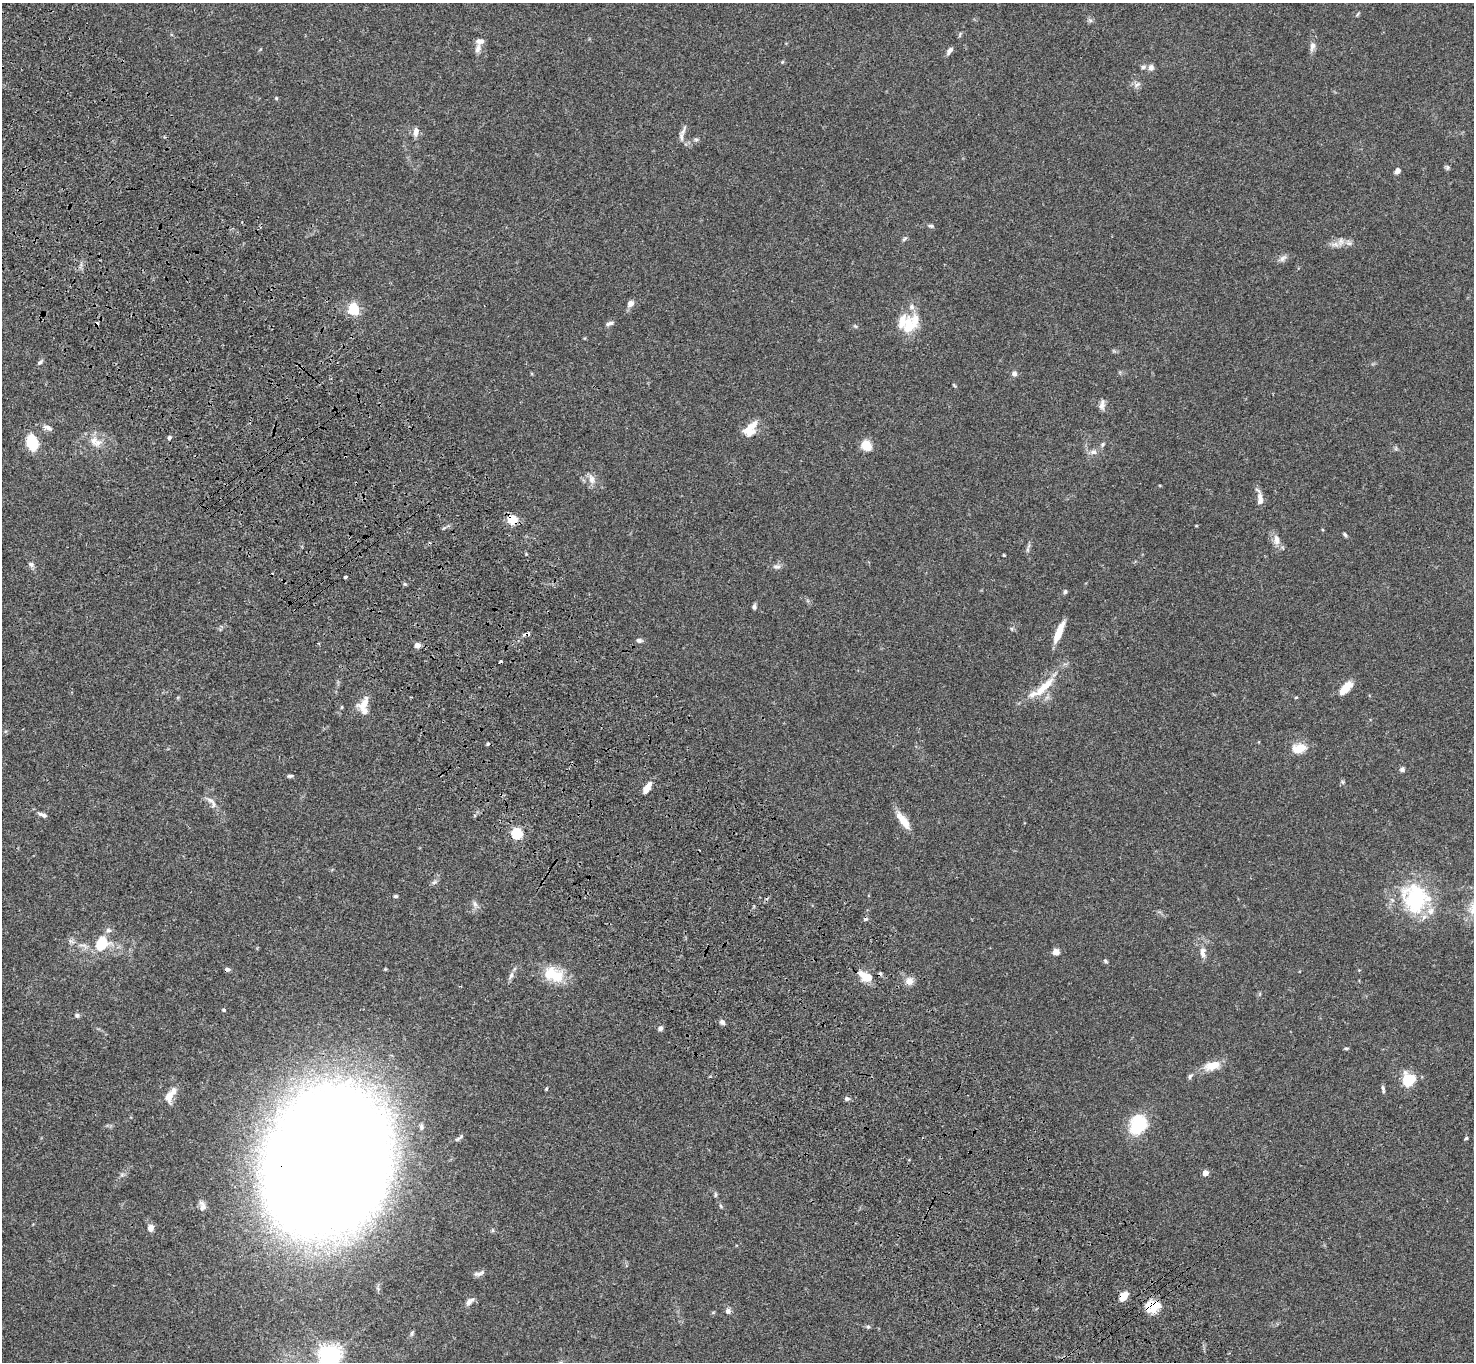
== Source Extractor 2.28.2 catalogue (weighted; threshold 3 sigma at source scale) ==
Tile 11 of 4 x 4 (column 3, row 3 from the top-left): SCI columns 3048-4519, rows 1741-3100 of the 6094 x 6064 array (HDU 1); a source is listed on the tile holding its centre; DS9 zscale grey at full resolution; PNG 1476 x 1364 px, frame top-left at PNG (2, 3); no overlay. Shown black and unused: <1% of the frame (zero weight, under 3 of 4 exposures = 6% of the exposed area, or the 3 px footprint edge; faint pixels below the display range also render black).
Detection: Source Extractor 2.28.2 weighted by HDU 2 'WHT'; one run over the whole footprint, this tile lists its part. Background 0.0621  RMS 0.0055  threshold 0.0245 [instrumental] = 3 sigma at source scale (4.5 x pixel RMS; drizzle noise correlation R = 1.50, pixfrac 1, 0.05/0.05 arcsec/px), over >= 5 px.
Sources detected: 124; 6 cosmic-ray / hot-pixel residue — not listed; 10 inside a brighter listed object's ellipse — not listed separately; the other 108 listed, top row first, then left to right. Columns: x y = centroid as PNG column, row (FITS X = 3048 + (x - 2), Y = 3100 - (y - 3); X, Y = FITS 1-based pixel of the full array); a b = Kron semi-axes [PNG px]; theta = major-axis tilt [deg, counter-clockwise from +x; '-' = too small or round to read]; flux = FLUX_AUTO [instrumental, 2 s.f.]
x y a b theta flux
1090 20 8 4 -37 1
1312 46 12 7 78 2.6
478 49 12 7 70 2.6
949 51 11 5 55 1.8
782 62 5 4 - 0.54
1143 67 7 6 - 1.3
1151 67 8 7 - 2.2
1137 85 10 5 36 1.7
276 98 5 4 - 0.58
683 131 21 4 66 2.1
416 132 13 7 83 2.9
696 139 7 4 -1 0.9
1447 167 8 5 -75 0.95
1397 171 6 6 - 2
931 226 8 5 -9 1
904 239 8 4 45 0.92
1349 243 8 7 - 2
1335 244 12 7 -1 3.2
1283 258 12 6 45 2
630 303 8 7 - 2.9
353 309 16 14 -88 10
610 323 10 5 18 1.6
96 324 4 4 - 1.3
908 324 25 17 83 14
855 326 6 4 -43 0.67
40 362 8 5 40 1.1
1014 373 7 6 - 1.7
954 385 7 3 -53 0.56
1102 405 14 6 83 2.4
750 426 16 14 41 7.3
48 428 12 6 -21 2.3
169 438 6 5 - 0.98
94 440 13 11 84 5.3
32 443 13 9 -73 18
1102 444 7 5 43 1
866 445 11 9 -58 8.5
1093 452 10 7 4 2.4
592 479 14 9 -71 3.9
1260 499 16 7 -87 3.7
512 519 10 10 - 8.4
1345 535 6 4 -50 0.84
1276 540 13 8 -78 4.2
1027 550 9 4 72 1.1
1004 555 3 2 - 0.54
31 564 8 6 -28 1.5
777 567 12 5 -3 1.8
405 584 5 4 - 0.71
1065 592 7 5 87 0.89
754 607 7 5 89 1.2
1059 632 21 6 67 10
527 634 9 4 14 1.6
639 640 7 5 -6 1.6
417 645 4 4 - 5.2
1044 687 36 9 44 13
1345 688 18 8 48 7.6
1296 697 5 3 - 0.45
365 703 20 10 61 5.7
341 707 5 3 - 0.49
1299 748 17 10 12 8.6
1402 769 6 6 - 1.3
290 776 7 4 7 0.95
1342 782 7 4 -89 0.81
647 788 13 6 58 5.6
210 800 13 6 -27 2.7
43 815 12 5 -22 1.8
903 821 24 8 -54 7.8
517 834 5 5 - 44
434 882 9 5 27 1.3
396 896 5 4 - 0.84
1415 898 39 35 -65 45
475 904 9 7 -66 2
102 944 21 17 55 15
1056 952 6 6 - 4.5
1203 953 17 8 -83 3.9
1105 961 6 5 - 0.89
511 975 11 6 73 2
554 975 27 18 -21 16
865 976 19 10 -28 8.2
909 981 11 10 - 3.7
224 1010 5 4 - 0.66
77 1015 7 6 - 1.1
722 1022 7 6 - 1.6
660 1028 5 5 - 2.2
1346 1048 7 3 7 0.65
1212 1066 17 9 14 9.5
1190 1076 7 6 - 1.2
1409 1079 14 13 - 14
1383 1088 8 5 -85 1.2
546 1089 4 3 - 0.57
170 1096 21 9 61 6.8
847 1098 6 6 - 1.2
1138 1124 14 12 60 32
421 1127 8 5 -90 1.2
459 1138 14 4 36 1.2
1466 1138 5 4 - 0.68
326 1163 88 61 74 3200
1205 1173 4 4 - 6.1
715 1195 8 4 90 0.83
202 1205 12 7 -81 2.3
151 1228 9 7 70 2.9
479 1273 16 6 13 2
1123 1296 9 7 54 6.8
469 1302 10 7 66 2.3
1152 1306 17 14 21 10
728 1311 6 6 - 1.9
868 1327 5 5 - 0.84
412 1333 8 5 63 0.95
330 1356 7 7 - 400
Overlapping masked pixels (flux is a lower limit): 8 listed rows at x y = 96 324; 512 519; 527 634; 1044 687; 517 834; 326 1163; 1123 1296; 1152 1306
Isophote crosses this tile's border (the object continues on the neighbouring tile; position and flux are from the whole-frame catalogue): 1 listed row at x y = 330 1356